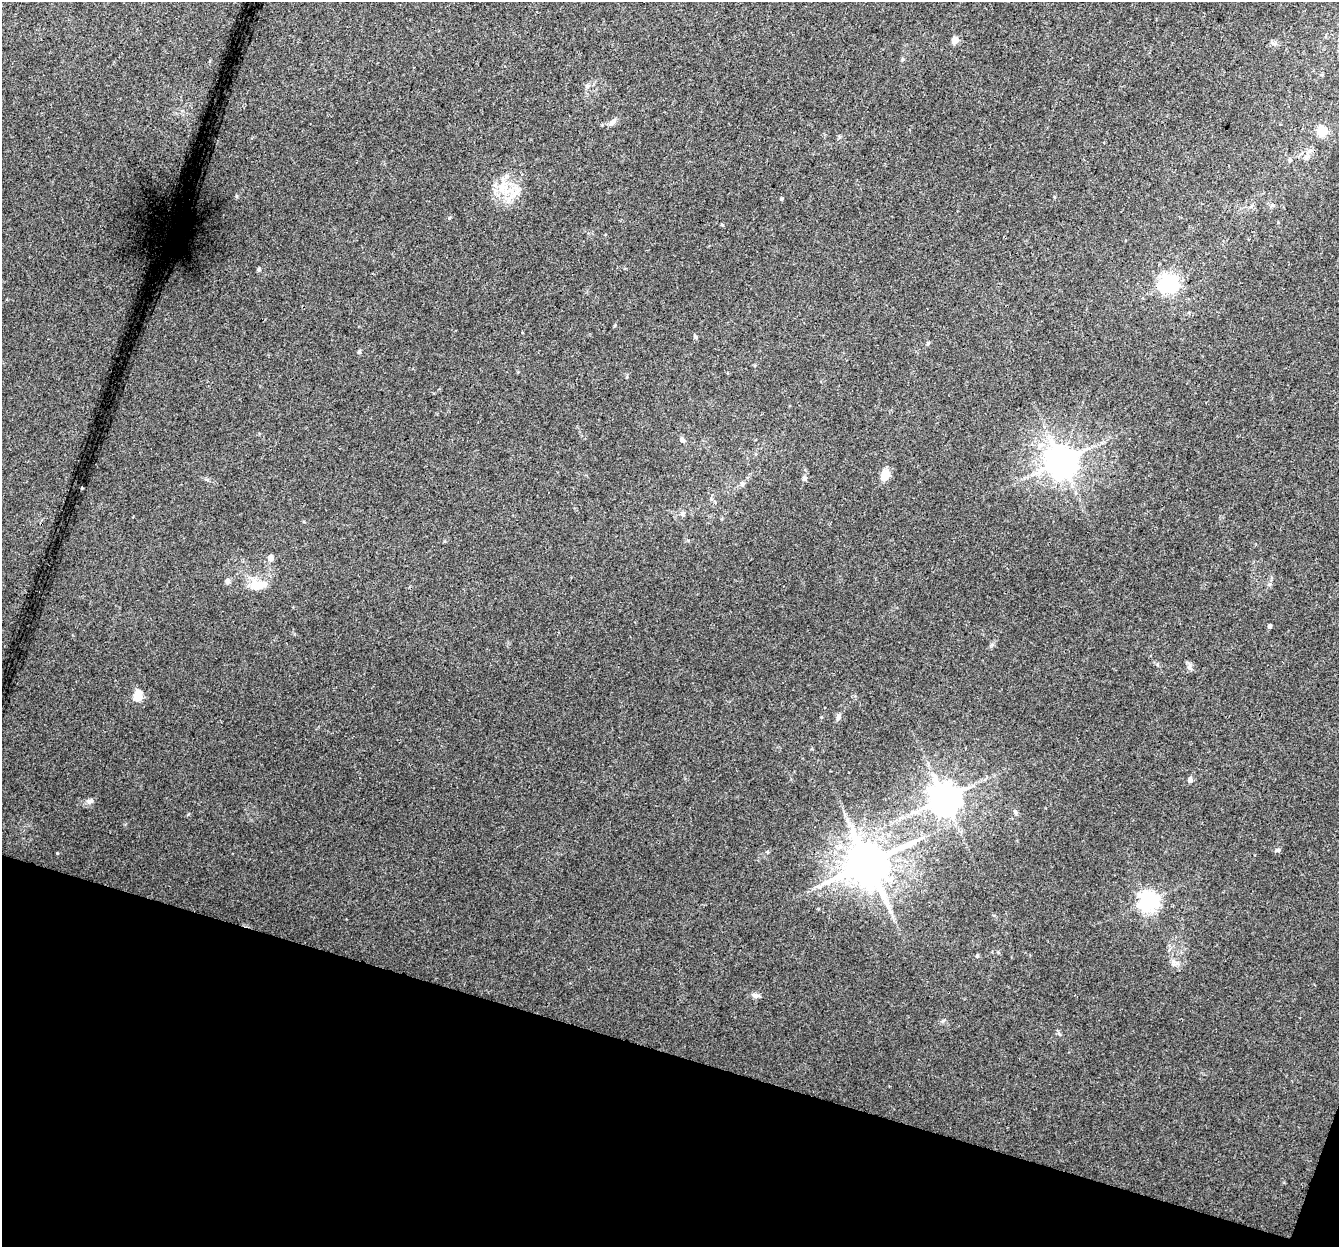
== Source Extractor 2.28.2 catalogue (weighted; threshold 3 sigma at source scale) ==
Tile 15 of 4 x 4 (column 3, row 4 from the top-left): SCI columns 2694-4030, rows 274-1518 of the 5396 x 5588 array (HDU 1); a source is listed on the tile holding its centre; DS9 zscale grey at full resolution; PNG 1341 x 1249 px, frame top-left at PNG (2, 2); no overlay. Shown black and unused: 16% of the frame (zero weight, under 3 of 4 exposures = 5% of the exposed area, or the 3 px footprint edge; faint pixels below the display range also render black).
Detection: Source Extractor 2.28.2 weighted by HDU 2 'WHT'; one run over the whole footprint, this tile lists its part. Background 0.0283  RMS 0.0038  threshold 0.017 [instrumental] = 3 sigma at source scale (4.5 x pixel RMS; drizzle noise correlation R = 1.50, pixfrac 1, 0.0396/0.0396 arcsec/px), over >= 5 px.
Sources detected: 39; all 39 listed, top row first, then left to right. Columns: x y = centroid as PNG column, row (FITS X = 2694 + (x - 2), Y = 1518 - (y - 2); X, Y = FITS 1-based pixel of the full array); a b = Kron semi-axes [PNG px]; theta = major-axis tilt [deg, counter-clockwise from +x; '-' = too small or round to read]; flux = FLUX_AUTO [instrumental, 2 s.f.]
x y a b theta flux
955 40 5 5 - 4.9
612 122 12 6 48 1.4
1321 131 6 5 - 20
1306 158 7 6 - 1
1290 160 5 4 - 0.55
501 188 12 9 -61 4.3
516 192 10 6 27 2.3
1272 205 7 4 -44 0.68
722 225 5 3 - 0.32
259 270 5 5 - 0.73
1168 283 7 7 - 160
695 337 7 4 -63 0.63
928 343 5 4 - 0.56
359 352 5 4 - 0.68
682 440 7 5 -34 1.1
1061 461 9 9 - 740
885 475 10 7 64 5.7
804 479 7 5 -54 0.68
742 483 7 6 - 0.84
82 488 3 2 - 0.32
682 514 7 6 - 1
270 558 5 5 - 3
227 581 7 6 - 1.2
257 585 26 15 -5 7.1
1269 626 4 4 - 0.86
1189 667 7 4 -72 0.92
138 696 5 5 - 17
838 717 9 5 77 1
1190 780 5 5 - 1.5
944 798 9 9 - 730
90 801 10 6 11 1.3
1015 812 6 5 - 0.73
1278 850 7 5 15 0.76
57 853 3 3 - 0.28
868 863 12 11 - 1600
1148 901 7 7 - 180
977 956 5 4 - 0.63
755 995 11 6 -13 1.4
1059 1034 8 3 -45 0.55
Unlisted compact peaks at least as high as the median listed source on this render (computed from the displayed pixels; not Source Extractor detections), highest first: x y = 781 199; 449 218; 236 196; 188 814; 1177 963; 943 1021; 991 645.